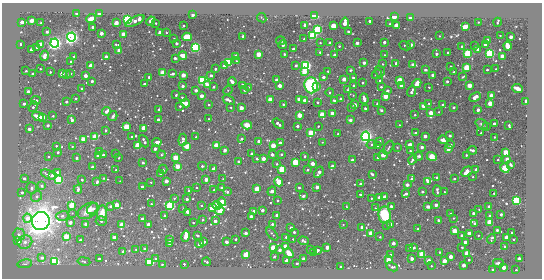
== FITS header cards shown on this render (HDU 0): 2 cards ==
NAXIS1  =                  540 / length of data axis 1
NAXIS2  =                  276 / length of data axis 2

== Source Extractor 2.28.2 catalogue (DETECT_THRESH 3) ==
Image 540 x 276 px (HDU 0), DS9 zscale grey, 1 PNG px = 1 image px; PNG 544 x 280 px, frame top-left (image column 1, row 276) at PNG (2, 3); each listed source drawn as its Kron ellipse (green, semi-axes under 4 px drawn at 4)
Background -54.1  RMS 200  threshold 605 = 3 sigma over >= 5 px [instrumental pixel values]
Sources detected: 526; of the 526, the 500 brightest by FLUX_AUTO listed and drawn (26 fainter detections omitted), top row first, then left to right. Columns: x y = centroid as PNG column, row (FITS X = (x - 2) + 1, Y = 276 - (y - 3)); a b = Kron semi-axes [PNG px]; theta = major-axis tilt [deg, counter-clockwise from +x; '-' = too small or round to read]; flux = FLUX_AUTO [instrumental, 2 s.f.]
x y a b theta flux
77 13 3 3 - 1.7e+05
99 14 3 3 - 4.1e+05
193 15 3 3 - 1.1e+05
315 15 4 3 - 1.4e+06
394 16 3 3 - 1.4e+06
411 17 3 3 - 6.2e+05
262 18 5 2 - 1.4e+04
91 19 5 3 - 1.5e+05
128 20 4 4 - 6.7e+06
32 21 3 3 - 3.5e+05
135 21 10 3 25 1.3e+05
151 21 5 3 - 5.3e+05
370 21 3 3 - 5.7e+04
22 22 3 3 - 2.0e+05
478 22 2 2 - 1.0e+04
497 22 4 2 - 1.5e+04
41 23 3 2 - 2.4e+04
116 23 3 3 - 4.6e+05
156 23 3 2 - 1.7e+04
345 23 6 3 80 3.3e+05
389 24 2 2 - 1.2e+04
305 25 3 3 - 1.2e+05
397 25 3 3 - 7.0e+05
184 26 3 3 - 3.6e+04
333 26 3 3 - 9.0e+05
93 27 3 3 - 9.5e+04
465 27 4 3 - 2.6e+05
318 30 3 3 - 6.5e+06
348 31 3 3 - 5.4e+04
47 32 3 3 - 5.2e+04
101 33 3 3 - 1.5e+05
160 33 3 3 - 4.2e+05
166 33 2 2 - 1.4e+04
123 34 3 3 - 4.1e+05
500 35 2 2 - 1.0e+04
243 36 3 3 - 8.5e+04
313 36 3 3 - 3.6e+06
439 36 2 2 - 1.1e+04
71 37 4 4 - 8.2e+06
187 37 5 4 - 3.6e+05
511 37 3 3 - 2.2e+05
174 39 3 2 - 2.0e+04
304 39 3 2 - 1.1e+04
488 40 3 3 - 2.3e+05
281 41 5 3 - 2.7e+04
384 42 3 3 - 9.3e+04
55 43 4 4 - 8.2e+06
176 43 3 3 - 8.0e+04
320 43 3 2 - 1.4e+04
330 43 3 3 - 1.1e+05
357 43 3 3 - 1.1e+05
20 44 3 3 - 9.7e+04
41 44 3 3 - 5.9e+05
116 44 4 2 - 1.4e+04
485 44 3 3 - 1.2e+05
283 45 4 3 - 1.1e+05
411 45 3 3 - 1.1e+05
339 46 3 3 - 2.1e+04
405 46 6 2 -27 2.3e+04
462 46 3 2 - 2.1e+04
475 46 3 3 - 3.7e+04
507 46 4 3 - 2.1e+05
37 47 3 3 - 5.1e+04
196 47 3 3 - 1.0e+07
293 49 3 3 - 3.2e+04
31 50 3 3 - 6.7e+04
119 50 3 3 - 4.8e+05
478 50 3 3 - 2.9e+05
320 52 3 3 - 2.7e+04
448 52 3 3 - 2.0e+04
490 53 3 3 - 6.6e+06
258 54 3 3 - 6.8e+05
284 54 3 2 - 3.0e+04
436 54 3 3 - 5.5e+04
468 54 3 3 - 4.5e+06
183 55 4 3 - 1.7e+05
334 55 3 3 - 7.9e+04
384 55 3 3 - 1.6e+04
45 56 5 3 - 9.6e+04
74 56 3 2 - 1.1e+04
236 56 3 3 - 2.2e+05
502 56 3 3 - 5.4e+05
106 57 3 3 - 2.6e+05
175 58 3 3 - 2.4e+04
236 61 4 3 - 1.4e+04
71 62 3 3 - 7.7e+04
228 62 3 3 - 3.9e+06
364 63 3 3 - 9.6e+04
396 63 3 3 - 1.1e+05
383 64 2 2 - 1.2e+04
296 65 3 3 - 2.1e+04
306 65 4 3 - 6.9e+06
413 65 4 3 - 1.6e+05
91 66 3 3 - 5.1e+05
224 66 3 3 - 1.9e+05
450 66 3 2 - 1.1e+04
467 68 3 3 - 2.2e+06
40 69 3 2 - 1.4e+04
215 69 3 3 - 4.4e+04
496 69 2 2 - 1.2e+04
351 70 3 3 - 2.0e+04
426 70 3 3 - 4.7e+04
487 70 3 2 - 2.4e+04
26 71 3 3 - 2.0e+04
328 71 3 3 - 1.4e+04
380 71 5 4 - 1.9e+04
50 72 3 3 - 1.8e+04
304 72 3 3 - 4.8e+05
454 72 3 3 - 3.7e+04
62 73 3 3 - 3.8e+05
70 73 3 3 - 4.1e+04
163 73 3 3 - 1.3e+06
32 74 3 3 - 4.2e+04
173 74 4 3 - 6.7e+04
377 74 5 3 - 1.4e+04
67 75 3 3 - 6.2e+04
183 75 3 3 - 4.1e+05
211 75 3 3 - 4.7e+04
433 75 3 3 - 1.5e+05
85 76 3 3 - 1.6e+05
149 77 3 3 - 4.9e+04
323 77 3 3 - 9.7e+04
463 77 4 2 - 2.2e+04
353 78 3 3 - 4.5e+04
344 79 3 3 - 2.7e+05
203 80 3 3 - 7.2e+06
277 80 3 3 - 1.7e+05
380 80 3 3 - 2.0e+04
400 80 3 3 - 1.6e+06
92 81 3 3 - 6.6e+04
232 82 4 3 - 1.4e+05
447 82 3 3 - 4.2e+04
363 83 3 3 - 3.3e+04
417 83 5 4 - 1.4e+05
144 84 3 3 - 4.1e+04
208 85 3 3 - 2.1e+05
311 85 8 6 -84 1.3e+06
469 85 3 3 - 5.5e+05
183 86 3 3 - 9.5e+04
242 86 3 3 - 3.3e+05
280 86 3 3 - 2.9e+05
316 86 4 3 - 9.1e+04
354 86 3 3 - 9.6e+04
401 86 3 3 - 1.2e+05
214 87 3 2 - 1.6e+04
248 87 4 3 - 1.4e+04
381 87 3 3 - 2.9e+04
429 87 3 2 - 1.7e+04
81 88 3 3 - 2.1e+04
518 88 5 3 - 2.5e+05
348 89 3 2 - 1.1e+04
196 90 3 3 - 1.1e+05
228 90 5 4 - 1.3e+04
244 90 3 3 - 6.2e+04
387 91 3 3 - 7.7e+04
28 92 3 3 - 9.2e+04
330 92 4 4 - 2.4e+04
411 92 5 3 - 7.2e+04
176 95 3 3 - 1.6e+04
353 95 3 2 - 1.1e+04
201 96 3 3 - 2.5e+05
386 96 3 3 - 1.0e+06
491 96 4 3 - 2.4e+05
182 97 3 3 - 1.7e+04
475 97 6 3 27 3.1e+05
75 98 3 3 - 2.6e+04
299 99 3 3 - 5.3e+05
341 99 3 3 - 7.9e+04
364 99 5 3 - 1.0e+05
36 100 5 3 - 3.1e+04
229 100 6 3 -32 7.9e+04
270 100 3 3 - 6.0e+05
304 100 3 3 - 7.4e+04
334 100 4 3 - 2.7e+04
526 101 3 3 - 1.2e+05
66 102 3 3 - 4.7e+04
317 102 4 3 - 3.8e+04
186 103 4 3 - 4.8e+05
429 103 3 3 - 1.8e+04
490 103 3 3 - 5.7e+05
24 104 3 3 - 5.0e+04
283 104 3 3 - 2.6e+04
377 104 4 2 - 1.4e+04
209 105 3 3 - 1.6e+04
355 105 4 3 - 4.7e+04
443 105 3 3 - 1.8e+05
180 106 3 3 - 1.9e+04
424 106 4 3 - 9.3e+04
33 107 6 2 54 3.2e+04
231 107 3 3 - 1.3e+04
351 107 3 3 - 3.5e+04
454 107 3 3 - 5.4e+04
241 108 3 3 - 3.0e+05
365 108 3 3 - 4.8e+04
159 110 3 3 - 9.0e+04
381 110 3 3 - 7.4e+04
478 110 3 3 - 1.2e+05
106 111 4 3 - 1.0e+05
439 112 2 2 - 1.2e+04
332 113 3 3 - 3.0e+05
431 113 4 3 - 6.1e+05
322 114 3 3 - 9.6e+05
299 115 3 3 - 5.6e+05
415 115 3 2 - 2.2e+04
38 116 6 3 -25 1.6e+05
53 116 3 3 - 1.7e+04
113 116 5 3 - 2.7e+04
42 117 3 3 - 5.9e+05
209 119 3 2 - 1.4e+04
72 120 3 3 - 7.2e+04
158 120 3 3 - 1.6e+05
350 120 3 3 - 4.1e+04
278 124 6 3 -38 9.4e+04
481 124 6 4 -38 2.7e+04
494 124 3 3 - 2.3e+05
48 125 3 3 - 7.3e+04
247 125 5 4 - 1.1e+05
399 125 2 2 - 1.0e+04
297 126 3 3 - 8.3e+04
318 126 3 2 - 1.9e+04
486 126 3 3 - 1.3e+04
509 126 4 2 - 3.7e+04
126 127 4 3 - 1.7e+06
144 128 3 3 - 8.4e+05
29 129 3 3 - 8.9e+04
105 130 3 3 - 1.8e+04
311 133 3 3 - 1.7e+06
415 133 3 3 - 4.9e+04
481 133 3 2 - 1.5e+04
338 134 3 3 - 5.2e+04
366 136 4 4 - 7.1e+06
425 136 3 3 - 2.1e+05
450 136 3 3 - 2.3e+04
95 137 3 3 - 1.6e+06
132 137 3 3 - 3.8e+04
196 137 3 3 - 1.9e+04
494 137 3 2 - 1.7e+04
83 139 3 3 - 5.0e+05
242 139 3 3 - 3.6e+04
183 140 6 3 84 8.8e+04
443 140 4 4 - 6.8e+04
144 141 6 3 -64 7.0e+04
258 141 3 3 - 5.2e+04
379 141 3 3 - 2.2e+04
157 142 4 3 - 1.1e+05
322 142 3 3 - 1.0e+04
280 143 3 3 - 1.4e+05
371 144 5 4 - 2.0e+04
410 144 3 3 - 1.3e+05
216 145 3 3 - 6.9e+05
273 145 3 3 - 6.3e+05
450 145 3 3 - 6.4e+04
56 146 3 2 - 2.1e+04
138 146 3 3 - 2.4e+06
377 146 3 3 - 1.8e+04
72 147 3 3 - 1.4e+04
187 147 4 3 - 4.5e+05
397 147 3 3 - 1.2e+04
422 147 3 3 - 9.4e+04
388 148 7 3 63 2.8e+04
155 149 3 3 - 1.1e+05
448 149 3 3 - 2.1e+05
225 150 3 3 - 1.2e+05
472 150 5 3 - 6.4e+04
100 151 3 3 - 3.7e+04
411 151 4 3 - 2.2e+04
58 152 3 3 - 3.6e+04
506 152 3 3 - 1.4e+06
115 153 3 2 - 1.5e+04
252 154 3 3 - 1.8e+05
272 154 3 3 - 1.0e+05
281 154 3 3 - 3.3e+04
98 155 3 3 - 1.8e+05
103 155 3 3 - 5.7e+04
161 155 4 3 - 2.1e+04
383 155 5 4 - 5.2e+04
466 155 3 2 - 2.2e+04
305 156 3 2 - 1.5e+04
419 156 4 4 - 3.3e+04
48 157 3 3 - 2.3e+04
432 157 5 3 - 1.4e+06
76 158 3 3 - 4.5e+04
119 158 3 2 - 1.8e+04
175 158 3 3 - 1.0e+06
378 158 3 3 - 6.9e+04
257 159 3 3 - 4.9e+04
263 159 3 3 - 2.8e+05
413 159 5 3 - 4.6e+04
507 159 3 3 - 4.1e+04
352 160 3 3 - 7.7e+04
498 160 3 2 - 1.8e+04
238 161 3 3 - 5.3e+04
295 162 3 3 - 1.9e+06
143 163 3 3 - 3.6e+04
277 164 2 2 - 1.1e+04
312 164 3 3 - 2.2e+05
511 165 3 3 - 2.2e+04
177 166 3 3 - 5.0e+05
202 166 4 2 - 3.2e+04
332 166 4 3 - 7.9e+04
93 167 4 3 - 3.7e+04
505 168 5 4 - 2.2e+06
163 169 4 3 - 1.8e+04
214 169 3 3 - 2.5e+05
282 169 3 3 - 1.8e+06
476 169 3 3 - 5.7e+04
116 170 3 2 - 1.5e+04
307 170 3 2 - 2.3e+04
57 172 3 3 - 5.2e+04
319 172 6 3 58 7.9e+04
467 172 6 4 32 3.7e+05
48 174 8 4 -24 4.7e+04
161 174 3 3 - 7.9e+04
372 174 3 3 - 7.7e+04
52 175 3 3 - 8.0e+04
437 177 3 3 - 3.0e+04
473 177 3 2 - 1.3e+04
24 178 3 3 - 3.5e+04
103 178 3 3 - 1.6e+04
206 179 3 3 - 2.1e+05
223 179 2 2 - 1.0e+04
412 179 4 3 - 4.7e+04
454 179 3 2 - 2.4e+04
59 180 3 3 - 5.6e+06
82 180 3 3 - 3.6e+04
120 181 3 2 - 1.1e+04
166 181 3 3 - 2.2e+05
428 181 4 3 - 2.7e+05
97 182 4 3 - 3.2e+04
151 182 3 2 - 1.3e+04
278 182 5 3 - 1.0e+06
360 184 3 3 - 8.2e+04
407 185 3 3 - 6.2e+04
42 186 4 4 - 3.9e+04
142 187 3 3 - 5.6e+04
317 187 3 3 - 1.4e+05
32 188 6 5 - 3.5e+04
197 188 3 3 - 2.0e+04
222 188 3 3 - 6.8e+04
299 188 3 3 - 3.1e+04
78 189 4 3 - 3.3e+04
257 189 3 3 - 1.3e+06
214 190 3 3 - 2.6e+04
189 191 3 3 - 2.6e+04
272 191 5 3 - 2.1e+05
437 191 6 3 -85 3.9e+04
22 192 3 3 - 3.3e+04
227 192 4 3 - 3.4e+04
422 192 3 3 - 1.6e+04
444 192 3 2 - 1.4e+04
494 193 3 2 - 3.0e+04
406 194 4 3 - 5.9e+04
360 195 3 3 - 4.5e+04
36 196 6 5 - 4.2e+04
303 196 4 3 - 3.6e+04
379 197 3 3 - 5.9e+04
385 197 3 3 - 3.8e+05
174 198 3 3 - 1.6e+04
371 198 3 2 - 1.6e+04
187 199 3 3 - 7.9e+04
278 200 3 3 - 2.4e+04
516 201 3 3 - 6.7e+06
222 202 4 3 - 6.9e+05
151 204 3 3 - 1.3e+04
71 205 3 3 - 1.1e+06
116 205 3 3 - 5.1e+05
201 205 3 2 - 1.5e+04
217 205 4 4 - 1.6e+05
436 205 3 3 - 1.6e+05
111 206 3 3 - 5.0e+04
170 206 3 3 - 5.5e+06
489 206 3 3 - 3.2e+04
347 207 3 2 - 1.3e+04
391 207 4 3 - 3.8e+04
428 207 3 3 - 4.4e+04
213 208 4 3 - 4.2e+05
375 208 3 3 - 1.4e+04
93 209 6 4 45 4.4e+04
183 209 3 2 - 1.1e+04
479 209 2 2 - 1.1e+04
262 210 3 3 - 1.1e+05
88 211 11 7 33 2.1e+05
220 211 4 3 - 1.3e+06
254 211 4 3 - 1.2e+05
188 212 4 3 - 8.6e+04
72 213 4 3 - 1.2e+04
102 213 7 5 84 1.7e+05
473 213 3 3 - 1.0e+05
451 214 3 3 - 3.7e+04
501 214 3 3 - 5.0e+04
165 215 3 3 - 4.2e+04
276 215 3 3 - 5.2e+04
385 215 8 6 -85 6.4e+05
62 216 6 5 - 3.2e+04
490 216 3 3 - 1.9e+05
251 217 3 3 - 2.3e+05
27 218 4 4 - 2.1e+05
453 218 2 2 - 1.0e+04
142 219 3 3 - 1.2e+05
203 220 3 2 - 1.7e+04
438 220 3 3 - 4.9e+04
41 221 9 8 - 2.4e+07
101 221 5 5 - 2.3e+04
215 221 3 3 - 9.6e+04
70 222 3 3 - 1.2e+05
490 222 3 3 - 1.6e+06
193 223 3 2 - 1.8e+04
85 224 3 3 - 8.4e+04
149 224 3 3 - 2.8e+05
272 224 3 3 - 3.6e+04
390 224 3 3 - 1.3e+05
475 224 4 3 - 1.1e+05
122 225 3 3 - 6.9e+05
343 225 2 2 - 1.1e+04
387 225 3 2 - 2.1e+04
361 227 3 3 - 4.3e+04
291 228 3 3 - 9.5e+04
418 229 3 3 - 2.9e+04
497 230 4 3 - 2.3e+04
455 231 4 3 - 7.8e+05
294 232 3 3 - 4.2e+04
512 232 3 3 - 3.9e+04
246 233 3 3 - 1.0e+05
371 233 3 3 - 3.9e+05
272 234 8 3 -49 1.7e+04
469 234 3 3 - 4.5e+05
19 235 6 6 - 4.4e+04
461 235 3 3 - 4.5e+04
478 235 2 2 - 1.3e+04
66 236 3 3 - 9.6e+05
186 236 6 3 78 4.2e+05
198 236 3 3 - 2.3e+04
286 237 3 3 - 3.2e+04
380 237 3 3 - 1.4e+04
506 237 3 3 - 4.9e+05
114 238 3 3 - 3.4e+05
236 239 3 2 - 2.7e+04
293 239 3 2 - 1.1e+04
491 239 5 3 - 1.9e+04
513 239 3 2 - 1.6e+04
80 240 3 3 - 7.7e+04
170 240 3 3 - 2.0e+05
18 241 3 3 - 1.0e+06
304 241 5 3 - 2.8e+04
25 242 7 6 - 6.7e+04
204 242 3 3 - 6.1e+04
226 242 3 3 - 1.5e+05
465 242 3 3 - 1.2e+05
199 243 4 3 - 5.3e+04
393 243 3 3 - 1.6e+05
169 244 3 3 - 2.3e+04
285 246 3 3 - 4.8e+05
504 246 3 3 - 2.7e+04
327 247 3 3 - 2.6e+05
462 247 3 3 - 1.6e+04
144 248 3 3 - 2.4e+04
273 248 3 3 - 1.4e+06
410 248 3 3 - 1.4e+05
414 248 3 2 - 1.9e+04
136 249 3 3 - 1.4e+04
310 249 3 3 - 2.9e+04
280 250 3 3 - 9.0e+04
317 250 3 3 - 6.4e+04
123 251 3 3 - 6.7e+04
439 252 3 2 - 2.0e+04
289 253 5 3 - 1.9e+05
313 253 3 2 - 1.2e+04
467 253 3 3 - 6.8e+05
422 254 3 3 - 2.7e+06
246 255 3 3 - 8.1e+05
390 255 3 2 - 1.4e+04
274 256 3 2 - 1.3e+04
451 257 3 3 - 3.0e+05
42 258 4 4 - 6.3e+04
99 258 3 3 - 2.6e+04
519 258 3 3 - 3.4e+05
156 259 3 3 - 3.8e+04
304 259 3 3 - 2.9e+05
412 259 3 3 - 1.3e+05
388 260 3 3 - 4.7e+05
469 260 3 2 - 2.5e+04
84 261 6 3 -11 1.6e+04
287 261 3 3 - 5.2e+05
429 261 3 3 - 3.2e+05
444 261 3 3 - 3.8e+05
55 262 3 3 - 7.9e+06
206 262 4 2 - 2.3e+04
149 263 3 3 - 6.3e+06
297 263 3 2 - 1.8e+04
498 263 5 3 - 7.0e+04
25 264 7 3 8 1.9e+04
162 264 3 2 - 2.0e+04
184 264 3 2 - 2.3e+04
464 265 3 3 - 2.1e+05
431 266 2 2 - 1.0e+04
340 267 3 3 - 4.9e+04
392 267 6 3 -26 2.5e+04
504 267 3 3 - 3.3e+05
492 270 3 3 - 3.4e+04
516 270 3 2 - 2.5e+04
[26 fainter detections neither listed nor drawn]